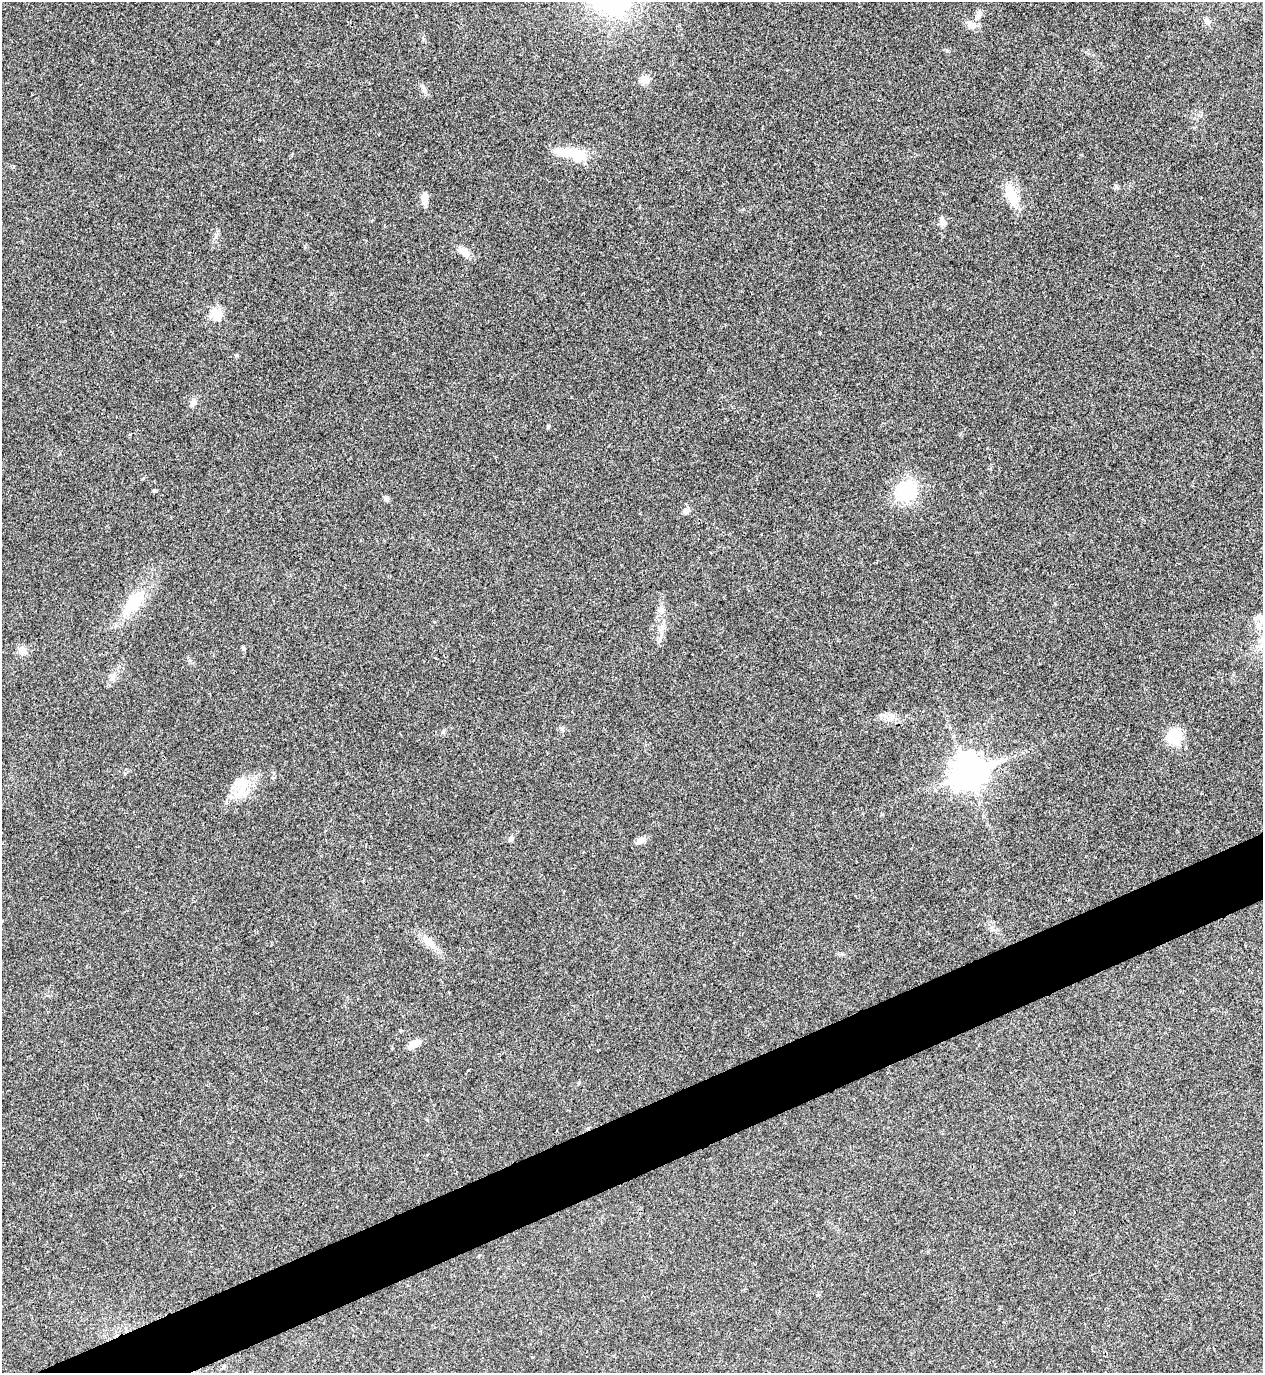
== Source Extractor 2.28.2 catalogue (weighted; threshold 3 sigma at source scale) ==
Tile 7 of 4 x 4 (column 3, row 2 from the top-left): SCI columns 2679-3939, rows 2749-4119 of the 5482 x 5493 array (HDU 1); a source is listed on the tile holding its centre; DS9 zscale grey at full resolution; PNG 1265 x 1375 px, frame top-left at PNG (2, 2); no overlay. Shown black and unused: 4% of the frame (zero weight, under 3 of 4 exposures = <1% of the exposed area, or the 3 px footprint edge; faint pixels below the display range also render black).
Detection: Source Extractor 2.28.2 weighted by HDU 2 'WHT'; one run over the whole footprint, this tile lists its part. Background 0.0203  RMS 0.0049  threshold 0.0222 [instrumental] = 3 sigma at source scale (4.5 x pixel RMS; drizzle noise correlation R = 1.50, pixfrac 1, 0.05/0.05 arcsec/px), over >= 5 px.
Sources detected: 33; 1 inside a brighter object's white glare — not listed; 1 inside a brighter listed object's ellipse — not listed separately; the other 31 listed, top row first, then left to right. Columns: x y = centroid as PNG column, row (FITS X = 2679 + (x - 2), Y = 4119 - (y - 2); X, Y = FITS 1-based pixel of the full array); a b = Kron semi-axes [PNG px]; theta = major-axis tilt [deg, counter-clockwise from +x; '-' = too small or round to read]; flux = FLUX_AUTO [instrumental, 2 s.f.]
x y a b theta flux
978 15 15 5 60 2
1207 21 9 7 -45 2.1
971 25 14 9 -29 3.5
645 79 13 9 82 3.5
577 156 26 17 -33 12
1116 187 6 4 -19 0.76
1012 196 25 11 -67 13
424 198 14 8 85 3.7
942 222 11 7 -79 2.6
464 252 17 9 -34 4
217 315 18 12 -87 6.3
193 403 13 7 61 2.1
548 426 6 4 19 0.51
154 490 4 4 - 0.63
906 491 21 18 38 31
386 498 7 6 - 1.3
686 511 8 7 - 1.8
133 602 24 15 57 17
1259 626 11 8 -82 3.2
1262 641 12 7 -67 3.2
243 648 6 4 -49 0.66
22 651 14 8 -35 2.9
891 716 11 5 -48 2
443 732 6 4 -18 0.64
1175 737 16 15 - 13
968 772 13 10 24 810
242 789 26 11 84 9.7
510 839 8 5 65 1.1
640 840 11 7 35 2.5
429 942 20 8 -45 5.3
414 1043 15 7 28 4.4
Isophote crosses this tile's border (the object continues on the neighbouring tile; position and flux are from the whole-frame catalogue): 1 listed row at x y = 1262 641
Unlisted compact peaks at least as high as the median listed source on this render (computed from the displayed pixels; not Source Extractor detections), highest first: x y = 237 355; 423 87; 660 639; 947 51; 820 333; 882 814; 992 929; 562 729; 842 954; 423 39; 216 237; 190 660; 143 478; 125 773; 468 1070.